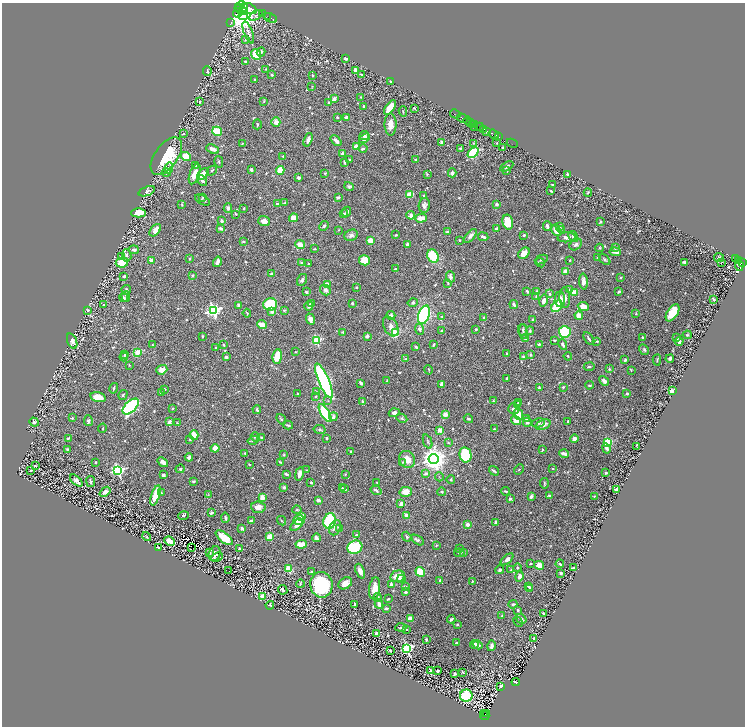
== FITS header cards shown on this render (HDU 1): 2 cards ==
NAXIS1  =                 1485
NAXIS2  =                 1448

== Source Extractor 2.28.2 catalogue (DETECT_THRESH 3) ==
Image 1485 x 1448 px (HDU 1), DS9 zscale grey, zoomed out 1/2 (1 PNG px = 2 x 2 image px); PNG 747 x 728 px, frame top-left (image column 1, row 1447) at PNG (2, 3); each listed source drawn as its Kron ellipse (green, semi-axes under 4 px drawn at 4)
Background 0.722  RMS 0.015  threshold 0.045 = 3 sigma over >= 5 px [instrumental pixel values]
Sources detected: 768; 34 cannot appear on this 1/2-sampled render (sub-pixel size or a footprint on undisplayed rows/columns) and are neither listed nor drawn; of the other 734, the 500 brightest by FLUX_AUTO listed and drawn (234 fainter detections omitted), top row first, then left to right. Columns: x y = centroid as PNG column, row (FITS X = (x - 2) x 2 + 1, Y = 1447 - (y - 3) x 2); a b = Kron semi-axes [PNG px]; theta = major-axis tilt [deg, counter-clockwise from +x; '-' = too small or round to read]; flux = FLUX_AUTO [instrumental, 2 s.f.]
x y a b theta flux
240 6 6 4 48 2500
249 8 8 5 -19 3500
244 9 5 2 - 1600
241 10 7 4 -20 3000
237 13 4 3 - 1000
263 14 3 1 - 31
256 15 7 3 27 5.6
243 16 4 4 - 5700
268 16 3 1 - 82
271 18 7 1 -27 150
231 23 2 1 - 8.9
248 32 11 4 -69 9.6
245 40 4 3 - 2.8
261 52 4 4 - 6
256 55 6 4 -50 87
346 58 3 3 - 5.9
245 61 3 3 - 4
266 69 3 3 - 2.3
355 70 3 3 - 10
207 71 5 2 - 3.5
272 75 2 2 - 4
362 75 3 3 - 5.9
312 76 4 3 - 2.5
255 80 3 2 - 4.5
391 81 2 2 - 3.6
312 87 4 3 - 2.2
361 97 2 2 - 2.3
334 99 2 2 - 19
200 101 4 3 - 3.2
264 101 4 3 - 2.6
329 103 3 2 - 4.6
364 106 2 2 - 5.7
390 107 9 4 55 47
414 108 4 3 - 3.2
403 111 5 3 - 3.3
455 114 5 1 - 32
337 117 2 2 - 5.5
346 118 4 4 - 9.6
462 118 6 2 -29 440
467 121 4 2 - 400
276 122 5 4 - 16
471 122 2 2 - 220
257 124 5 3 - 2.9
390 124 11 6 -89 28
472 124 2 1 - 46
474 125 3 1 - 48
475 127 2 1 - 64
480 127 4 2 - 280
484 129 3 2 - 140
217 131 5 4 - 70
487 131 3 2 - 290
183 134 4 2 - 2.8
493 134 5 2 - 310
364 135 5 4 - 11
499 137 4 1 - 78
364 138 6 4 32 13
308 140 7 3 70 11
336 141 6 3 -43 15
442 142 2 2 - 15
473 143 4 3 - 2.4
497 143 3 3 - 2.9
512 143 6 1 -27 30
242 144 3 3 - 2.4
356 147 4 3 - 24
460 148 3 2 - 3.8
503 148 3 3 - 9.1
213 149 6 3 -23 16
363 149 4 3 - 6.2
473 153 6 4 43 110
342 154 3 3 - 9.6
166 156 21 11 54 120
186 156 5 4 - 55
283 156 2 2 - 3.1
415 159 3 3 - 3.7
349 160 2 2 - 3.1
219 162 6 3 -75 3.4
344 162 3 2 - 5.2
196 165 3 2 - 3.4
507 166 7 3 31 9.4
169 168 6 4 82 4.6
251 169 3 3 - 5.1
280 170 4 3 - 52
507 170 3 3 - 2.6
212 171 5 3 - 3.6
166 173 4 3 - 2.5
325 173 4 2 - 2.8
452 173 4 4 - 6.3
195 174 11 5 70 38
203 174 7 4 45 35
427 174 3 2 - 3.3
568 174 4 3 - 3.8
299 178 3 3 - 7.6
202 181 5 3 - 9.5
552 185 2 2 - 4.1
349 186 5 3 - 4.4
147 191 8 4 20 7.9
551 191 3 2 - 2.7
588 193 4 3 - 2.8
410 195 4 3 - 56
424 195 3 2 - 3.6
338 197 4 3 - 4.7
203 198 3 3 - 2.2
202 200 8 3 -29 4.7
285 203 4 4 - 3.6
277 204 3 2 - 9.9
497 204 3 3 - 9.7
182 205 3 2 - 2.3
424 205 7 5 80 13
228 208 5 4 - 5.8
244 208 2 2 - 6.3
347 212 5 3 - 8.1
139 213 7 4 0 42
236 214 3 3 - 2.8
344 214 4 3 - 4.9
411 215 4 3 - 13
294 218 4 4 - 19
421 218 6 4 2 26
222 221 3 2 - 9.4
264 221 6 5 - 20
508 222 7 5 -78 61
601 222 4 3 - 3.6
324 226 5 3 - 4.3
547 226 5 3 - 11
559 226 3 3 - 6.7
221 228 4 3 - 8
497 229 4 3 - 7.5
561 229 3 3 - 2.5
155 230 7 4 51 26
338 230 4 2 - 2.2
556 230 6 3 -62 34
447 232 3 3 - 3.7
351 235 7 5 24 11
396 235 4 3 - 3
524 235 3 2 - 4.4
470 236 8 4 50 12
573 236 6 4 -57 8.7
483 237 5 3 - 7.5
567 237 9 5 4 13
459 240 2 2 - 3.6
243 241 4 3 - 2.7
370 241 3 3 - 35
407 244 3 3 - 7.1
300 245 5 3 - 33
576 245 7 5 39 9
600 248 4 4 - 3.1
616 248 4 4 - 3.8
314 249 3 2 - 3.2
134 250 5 3 - 9.1
615 252 5 3 - 15
524 253 6 5 - 24
127 255 6 4 -81 7.4
433 256 7 5 -58 120
122 257 4 3 - 8.6
598 257 3 3 - 5.7
190 258 3 3 - 3.4
719 258 5 4 - 4.9
605 259 7 3 -44 4.7
736 259 4 2 - 160
152 260 2 2 - 34
364 260 5 5 - 43
541 260 7 3 23 3.7
570 260 2 2 - 2.4
738 260 2 2 - 120
122 262 6 5 - 89
217 262 5 2 - 12
685 262 3 2 - 7.5
302 263 4 4 - 4
540 263 5 3 - 4.4
722 263 2 1 - 6.2
742 263 3 2 - 290
308 264 3 2 - 2.6
739 265 6 4 -81 500
395 269 3 2 - 2.3
566 271 3 3 - 38
272 274 4 3 - 7.2
192 275 4 3 - 2.9
124 276 3 3 - 6.4
451 277 6 4 -69 9.5
621 278 3 2 - 3.8
302 280 6 4 60 8
583 282 8 4 -86 16
448 283 4 3 - 3.6
327 284 4 3 - 15
356 287 3 2 - 3.1
569 289 3 3 - 3.3
126 290 5 4 - 6.8
325 290 6 4 -50 10
527 291 3 2 - 4.5
306 292 3 3 - 5.2
537 292 2 2 - 12
619 292 3 2 - 5.3
574 293 4 3 - 35
550 294 3 3 - 4
126 296 5 3 - 3
536 296 3 3 - 2.8
123 297 5 3 - 7.1
565 298 10 5 -87 11
560 299 8 5 -89 26
713 299 3 2 - 6.1
544 301 6 4 75 13
413 302 5 4 - 6
311 303 3 3 - 3.1
352 303 3 3 - 4.1
270 304 7 6 - 170
514 304 5 3 - 7.5
104 305 3 3 - 4.3
239 305 4 3 - 9.2
309 306 4 3 - 9.9
557 306 6 4 49 87
583 306 5 4 - 25
88 310 3 3 - 4
213 310 4 4 - 640
284 310 3 3 - 4.2
272 311 2 2 - 30
247 313 4 3 - 3
672 313 10 5 58 60
636 314 2 2 - 2.6
391 315 4 3 - 4.4
424 315 10 5 70 390
579 315 4 3 - 19
442 316 3 3 - 3.8
484 317 3 2 - 3.3
310 319 5 4 - 17
533 320 3 2 - 3.6
262 325 5 3 - 36
391 326 10 6 -60 16
419 329 5 4 - 8.1
476 329 2 2 - 5.4
523 330 5 3 - 5
442 331 3 3 - 4.6
530 331 4 3 - 3.7
343 332 2 2 - 4
523 332 8 3 -77 6.2
565 332 6 6 - 120
395 333 4 3 - 69
687 335 4 3 - 3.4
203 336 2 2 - 4.4
367 336 4 4 - 6.7
642 337 3 2 - 3.1
526 338 3 3 - 18
677 338 3 3 - 7
589 339 7 2 -55 4.8
317 340 3 3 - 180
554 340 3 2 - 2.8
72 341 8 4 -71 14
597 341 4 2 - 4.2
679 341 4 4 - 6.6
434 344 3 2 - 4.6
539 344 3 2 - 4.3
563 344 5 3 - 6
153 345 3 2 - 2.4
223 345 3 2 - 2.7
416 347 3 2 - 4.9
215 348 3 2 - 3.2
644 350 6 4 -59 5.8
137 352 4 3 - 29
296 352 3 2 - 2.8
125 354 4 3 - 3.2
507 354 4 3 - 3.3
530 355 4 3 - 4.6
277 356 7 4 84 68
568 356 4 3 - 3.9
124 357 4 3 - 4.7
226 357 3 2 - 11
523 357 3 3 - 3.7
405 359 3 3 - 4.4
670 359 4 3 - 6
625 360 3 3 - 5
657 360 5 2 - 3.1
129 365 2 2 - 2.7
589 367 5 2 - 3.6
609 369 3 3 - 3.8
162 370 5 4 - 29
429 370 5 2 - 2.4
631 370 4 3 - 2.7
507 378 3 2 - 2.7
324 381 19 5 -66 750
387 381 3 2 - 3.3
604 381 5 3 - 12
361 383 4 2 - 7.5
442 384 4 3 - 8.2
589 385 4 3 - 3.3
563 387 3 2 - 2.6
114 388 5 2 - 4.3
539 388 4 3 - 4.1
165 389 2 2 - 8.3
672 391 3 2 - 88
317 392 4 3 - 2.8
161 393 4 2 - 3.3
627 393 3 3 - 4.6
298 394 2 2 - 3.7
123 395 5 3 - 3.7
316 396 3 3 - 3.8
98 397 8 4 -13 38
328 401 3 3 - 2.6
362 401 2 2 - 6.2
493 401 3 2 - 3
518 402 3 2 - 2.3
517 404 4 3 - 4
131 406 10 5 44 480
173 408 2 2 - 2.4
514 409 5 5 - 8.9
257 410 4 3 - 4.7
325 413 10 4 -60 210
394 413 5 4 - 9.1
445 414 3 3 - 29
518 414 6 3 -66 54
333 417 4 3 - 9.8
72 418 3 3 - 2.9
402 418 6 4 -26 5.2
527 418 3 3 - 19
281 419 6 2 -53 3.6
468 419 5 3 - 3.8
516 420 5 4 - 31
88 421 5 4 - 7.1
568 421 2 2 - 2.6
34 422 5 4 - 6
169 422 4 3 - 11
527 422 4 4 - 7.1
177 423 3 2 - 2.8
538 423 6 4 15 7.2
288 425 5 3 - 4
543 425 8 5 22 17
102 428 5 3 - 2.5
320 429 6 4 -12 5.1
494 429 3 2 - 3
440 430 4 3 - 22
194 435 5 4 - 40
255 437 5 4 - 4.9
262 437 3 3 - 2.3
68 438 3 2 - 3.1
327 438 2 2 - 4
574 439 4 4 - 12
190 440 4 3 - 2.2
253 440 5 3 - 5.3
428 442 7 3 -68 3.9
608 442 3 3 - 180
448 443 3 3 - 2.5
637 447 4 2 - 2.3
215 448 4 4 - 19
607 448 5 3 - 11
67 449 4 3 - 4.1
542 450 4 2 - 2.8
351 452 2 2 - 5.3
245 453 4 3 - 3
564 454 5 2 - 25
283 455 4 3 - 2.2
465 455 8 6 -80 140
189 457 4 3 - 9.4
407 459 9 7 -59 26
433 459 5 5 - 3500
96 462 2 2 - 3.2
163 462 6 3 -38 16
280 462 3 2 - 2.5
402 462 4 3 - 2.3
249 464 4 2 - 2.9
35 466 4 3 - 2.5
180 469 4 4 - 5.4
519 469 6 2 47 2.9
553 469 3 2 - 2.7
118 470 4 4 - 490
307 470 4 3 - 2.4
31 471 2 2 - 3.7
494 471 5 2 - 4.4
606 473 2 2 - 10
286 474 4 2 - 6.2
299 474 7 3 79 14
345 474 3 2 - 2.6
425 474 4 3 - 7.8
163 475 4 3 - 6.1
439 477 4 2 - 2.4
76 480 7 4 -41 12
451 480 4 3 - 3.5
91 481 5 3 - 4.5
193 481 4 3 - 3.3
311 482 3 2 - 5.1
377 483 3 2 - 2.3
544 483 5 2 - 3.3
284 487 3 3 - 11
342 488 3 3 - 3.1
345 489 4 2 - 3.9
616 489 4 3 - 7.6
376 490 6 3 -34 6.8
505 491 4 2 - 3.6
105 492 6 4 38 17
406 492 6 5 - 29
442 492 4 3 - 4.3
161 493 4 3 - 2.4
208 494 3 2 - 2.2
155 495 10 4 71 61
549 496 3 3 - 7.3
595 496 3 3 - 2.9
531 497 4 3 - 7.8
262 498 4 3 - 20
510 499 3 3 - 6.3
318 500 3 2 - 11
401 504 4 3 - 16
258 507 7 5 -4 19
297 510 4 3 - 3.3
211 513 4 3 - 7.5
407 515 3 3 - 20
184 516 5 3 - 3.9
302 517 4 4 - 25
225 518 5 3 - 7
299 520 5 5 - 55
251 521 4 2 - 6.9
282 521 5 2 - 2.8
330 521 8 6 76 200
495 522 2 2 - 6.1
467 524 2 2 - 31
297 525 7 4 44 17
242 528 4 2 - 11
335 528 8 5 68 13
340 529 3 3 - 4
356 535 3 3 - 4
147 537 5 3 - 2.4
270 537 4 3 - 78
407 537 5 3 - 4.4
224 538 10 5 -38 59
316 538 4 3 - 7.4
417 540 7 4 -33 7
169 541 5 3 - 26
301 544 6 3 6 41
436 545 2 2 - 2.3
355 547 7 6 - 180
159 548 3 2 - 11
192 548 2 1 - 5.5
239 549 2 2 - 6
460 549 4 2 - 4.9
209 552 2 2 - 9.1
463 552 4 3 - 3.6
459 553 5 3 - 3.7
215 554 7 5 67 15
217 557 6 2 23 5.9
507 559 7 4 42 12
530 564 3 2 - 2.5
560 564 4 3 - 4.2
539 565 5 4 - 37
517 568 4 3 - 3.6
574 568 4 3 - 15
289 569 4 3 - 67
500 570 4 3 - 6
511 570 4 3 - 3.1
229 571 2 1 - 2.2
360 571 8 4 -69 16
312 572 3 3 - 8.2
420 572 5 4 - 90
561 573 3 2 - 5.2
398 576 7 5 16 36
519 576 5 3 - 17
401 579 4 3 - 8.8
440 581 4 3 - 5.5
472 581 3 2 - 3.3
345 583 7 5 34 21
300 584 4 2 - 2.5
391 584 3 2 - 9.1
321 585 13 11 -80 260
405 586 3 2 - 6.2
528 586 3 3 - 4.3
375 588 11 5 82 32
530 588 3 2 - 3.5
283 590 5 3 - 9.9
405 592 3 2 - 4.2
262 596 3 3 - 31
378 597 4 4 - 4.8
388 599 3 2 - 4
355 604 2 2 - 8.3
379 604 4 3 - 12
513 604 4 3 - 5.8
270 605 4 2 - 2.8
386 608 4 3 - 8
518 610 3 2 - 4.8
543 614 3 2 - 4.8
502 616 3 2 - 3.1
410 619 3 3 - 29
451 619 4 2 - 6.2
521 619 5 3 - 9.9
518 622 5 2 - 2.5
457 625 3 3 - 3.1
401 627 5 2 - 6.3
406 629 3 2 - 4.5
377 634 3 2 - 19
534 639 2 2 - 7.8
426 640 4 3 - 3.5
456 642 3 2 - 4
474 644 4 3 - 9.1
478 645 5 3 - 10
491 646 5 3 - 12
407 648 4 4 - 380
390 650 3 2 - 5.8
430 671 3 2 - 10
437 671 3 2 - 6.1
463 672 3 2 - 3.6
455 674 2 2 - 4.4
516 682 4 3 - 130
501 686 3 3 - 6
466 696 6 6 - 140
485 714 2 1 - 14
487 714 2 1 - 16
485 716 5 2 - 110
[234 fainter detections neither listed nor drawn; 34 sub-pixel or undisplayed-footprint detections neither listed nor drawn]